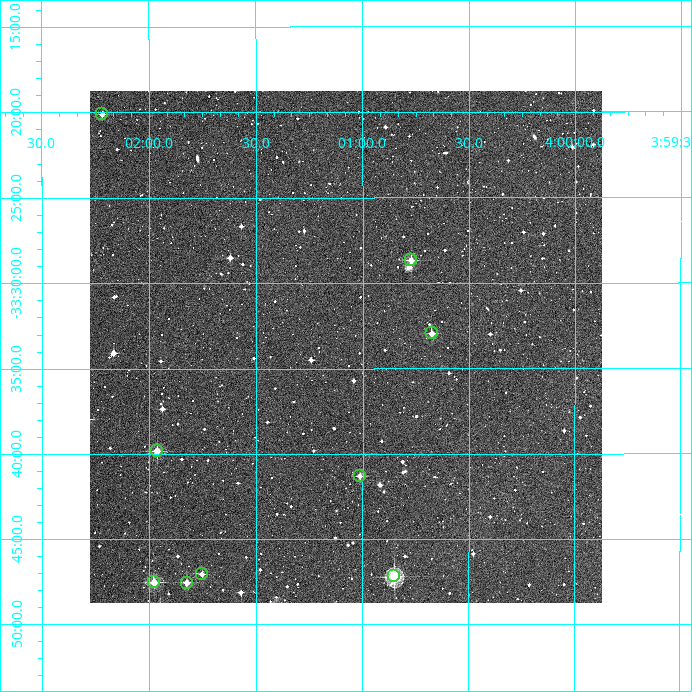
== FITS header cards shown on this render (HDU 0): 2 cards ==
NAXIS1  =                  512
NAXIS2  =                  512

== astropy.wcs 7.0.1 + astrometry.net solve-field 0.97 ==
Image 512 x 512 px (HDU 0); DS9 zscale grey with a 90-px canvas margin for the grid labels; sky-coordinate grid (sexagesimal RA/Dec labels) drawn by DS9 from the SOLVED WCS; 9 Tycho-2 reference stars matched to detected sources circled (green)
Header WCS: RA---TAN/DEC--TAN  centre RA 04:01:05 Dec -33:34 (60.27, -33.56 deg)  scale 3.52 arcsec/px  FOV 30.0' x 30.0'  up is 0 deg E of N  parity normal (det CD < 0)
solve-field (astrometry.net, Tycho-2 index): VERIFIED the header's WCS against the Tycho-2 star catalogue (verified at 2 index scales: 8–9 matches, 0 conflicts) and refined it, rather than solving blind
Solved WCS: RA---TAN-SIP/DEC--TAN-SIP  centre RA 04:01:05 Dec -33:34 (60.27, -33.56 deg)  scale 3.52 arcsec/px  FOV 30.1' x 30.0'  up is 0 deg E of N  parity normal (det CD < 0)
The solver's refit moves the header's centre by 2.6 arcsec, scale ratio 1.002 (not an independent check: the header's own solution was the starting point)
Tycho-2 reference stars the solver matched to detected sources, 9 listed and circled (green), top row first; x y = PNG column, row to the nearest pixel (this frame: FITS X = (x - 90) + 1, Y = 512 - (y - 91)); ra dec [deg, ICRS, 3 dp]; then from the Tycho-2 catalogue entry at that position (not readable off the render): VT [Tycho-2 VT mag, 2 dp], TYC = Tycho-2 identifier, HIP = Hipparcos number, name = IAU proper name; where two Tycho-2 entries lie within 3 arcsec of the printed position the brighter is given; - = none
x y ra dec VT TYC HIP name
102 114 60.554 -33.335 12.48 7033-386-1 - -
411 260 60.193 -33.478 11.16 7033-640-1 - -
432 333 60.169 -33.549 12.15 7033-1380-1 - -
157 451 60.491 -33.664 11.17 7033-256-1 - -
360 476 60.253 -33.688 12.14 7033-688-1 - -
202 574 60.438 -33.784 12.22 7033-575-1 - -
394 576 60.212 -33.786 9.48 7033-584-1 - -
154 582 60.495 -33.792 10.73 7033-831-1 - -
187 583 60.456 -33.792 11.59 7033-1407-1 - -